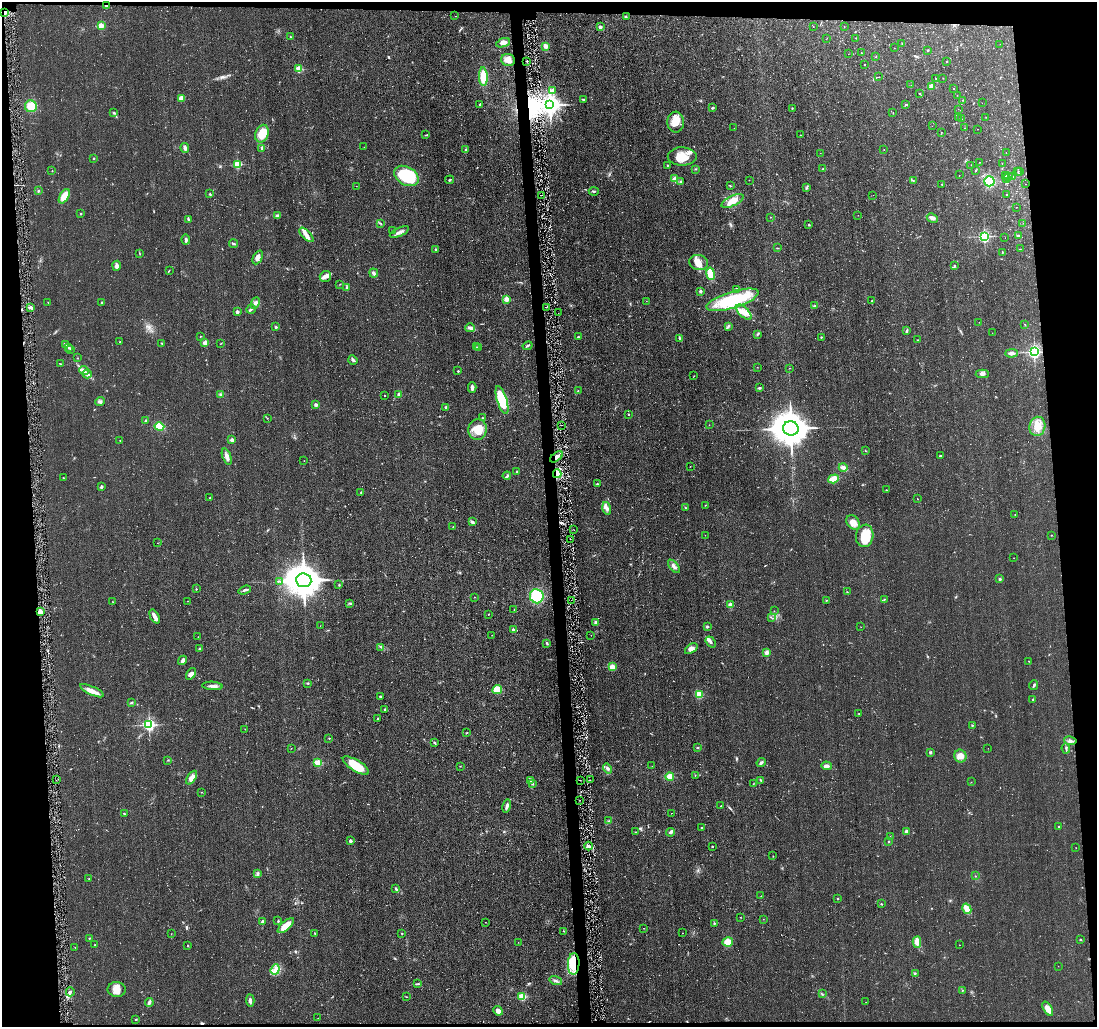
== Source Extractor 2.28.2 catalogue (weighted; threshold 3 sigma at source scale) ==
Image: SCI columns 6-4382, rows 146-4243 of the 4432 x 4382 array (HDU 1 of 3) = the unmasked area's bounding box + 8 px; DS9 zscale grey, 4 x 4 block average (1 PNG px = mean of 4 x 4 image px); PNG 1099 x 1029 px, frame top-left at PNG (2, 2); each listed source drawn as its Kron ellipse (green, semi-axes under 4 px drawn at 4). Shown black and unused: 9% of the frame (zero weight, under 2 of 3 exposures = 3% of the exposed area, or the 3 px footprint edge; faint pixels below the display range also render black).
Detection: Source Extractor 2.28.2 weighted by HDU 2 'WHT'. Background 0.0522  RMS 0.012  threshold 0.0536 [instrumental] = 3 sigma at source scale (4.5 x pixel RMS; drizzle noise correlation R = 1.50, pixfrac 1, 0.05/0.05 arcsec/px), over >= 5 px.
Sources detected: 423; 1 too faint to see at this stretch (4 x 4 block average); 3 inside a brighter object's white glare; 5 cosmic-ray / hot-pixel residue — neither listed nor drawn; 4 coinciding with a brighter row at this scale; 14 inside a brighter listed object's ellipse — not listed separately; the other 396 listed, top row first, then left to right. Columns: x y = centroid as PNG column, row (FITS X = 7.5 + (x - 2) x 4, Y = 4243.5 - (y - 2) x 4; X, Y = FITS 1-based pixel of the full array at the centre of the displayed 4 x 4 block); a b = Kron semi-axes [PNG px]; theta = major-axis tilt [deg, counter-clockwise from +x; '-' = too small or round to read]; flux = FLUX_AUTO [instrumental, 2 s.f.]
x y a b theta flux
106 6 3 2 - 6.4
5 13 2 2 - 11
455 16 2 2 - 5.6
626 17 2 2 - 4.5
101 26 2 2 - 260
844 26 2 2 - 3.2
600 27 2 2 - 59
813 27 2 2 - 2.1
290 37 4 2 - 6.2
827 38 2 2 - 0.86
856 38 2 2 - 3
503 43 7 4 21 37
902 44 2 2 - 1.7
1000 44 2 2 - 0.8
546 46 3 3 - 39
894 48 2 2 - 1.3
928 50 2 2 - 11
861 53 2 2 - 3
848 54 2 2 - 0.99
876 57 2 2 - 3.7
508 60 7 6 - 52
527 61 3 2 - 4.3
947 61 2 2 - 7.5
864 64 2 2 - 3.1
299 69 2 2 - 340
483 77 9 4 -87 140
879 77 2 2 - 1.3
936 78 2 2 - 2.1
943 78 2 2 - 2
911 85 2 2 - 2.1
931 86 2 2 - 48
953 88 2 2 - 3.5
553 90 2 2 - 73
919 93 2 2 - 5.5
957 95 2 2 - 1.5
181 98 4 4 - 53
583 100 3 2 - 7.4
963 100 2 2 - 3.7
982 103 2 2 - 0.89
480 105 2 2 - 15
550 105 4 3 - 5200
906 105 3 2 - 6.3
31 106 6 6 - 110
712 108 4 2 - 7.7
792 109 3 2 - 5.2
958 109 2 2 - 0.79
114 113 2 2 - 3
893 113 2 2 - 1.9
958 117 2 2 - 1.4
986 117 2 2 - 1.9
962 119 2 2 - 1.2
676 122 10 8 -87 94
932 126 2 2 - 1.1
734 128 2 2 - 1.2
965 128 2 2 - 2
978 129 2 2 - 1.1
941 132 2 2 - 1.9
262 134 9 6 69 160
426 135 3 2 - 4.3
800 135 2 2 - 2.1
364 147 2 2 - 2.5
185 148 5 3 - 21
262 148 4 2 - 12
884 149 2 2 - 1.3
466 150 3 2 - 7.6
1006 152 2 2 - 1.3
820 153 2 2 - 1.1
682 156 14 9 0 120
94 158 2 2 - 5.1
979 162 2 2 - 1.5
1002 163 2 2 - 1.8
237 164 2 2 - 550
667 165 2 2 - 10
971 165 2 2 - 1.6
695 169 2 2 - 2.5
823 169 3 2 - 4.7
52 171 2 2 - 6.4
975 171 2 2 - 3.3
1020 171 2 2 - 1.7
1018 172 2 2 - 1.4
959 175 2 2 - 1.5
406 176 13 9 -30 490
1006 176 2 2 - 6
1009 176 2 2 - 2.5
1013 177 2 2 - 4.4
1007 178 2 2 - 2.3
675 179 2 2 - 170
450 180 4 2 - 6.2
749 180 2 2 - 1.5
913 180 3 2 - 5.1
681 181 2 2 - 19
989 181 5 5 - 320
942 184 2 2 - 6.3
1025 184 2 2 - 1.4
356 186 2 2 - 1.6
730 186 3 2 - 4.8
807 187 4 2 - 6.4
38 191 2 2 - 5.9
594 191 5 2 - 9.5
210 194 2 2 - 13
542 195 2 2 - 12
873 195 2 2 - 0.99
1007 195 2 2 - 3.9
64 196 8 4 58 110
732 201 12 5 26 96
1016 207 2 2 - 2.1
81 213 2 2 - 4.3
858 215 2 2 - 1
277 216 2 2 - 3.8
771 217 2 2 - 2.1
932 218 5 3 - 18
188 219 4 2 - 9
1023 223 2 2 - 1.2
381 224 2 2 - 2.6
809 225 2 2 - 14
393 230 2 2 - 2.4
399 232 10 2 24 26
306 235 9 4 -45 40
984 236 2 2 - 1500
1018 236 2 2 - 51
1005 238 2 2 - 0.89
186 240 5 2 - 16
233 244 4 2 - 9.2
777 248 2 2 - 2.8
1020 249 2 2 - 1.9
435 250 3 2 - 8.1
1002 252 2 2 - 3
139 253 2 2 - 2.5
258 257 7 4 65 32
699 262 10 7 -14 60
117 266 5 3 - 24
955 266 3 2 - 8
169 270 2 2 - 4
374 273 5 3 - 17
711 274 6 4 -79 120
325 276 6 5 - 30
340 284 2 2 - 2.9
346 288 2 2 - 3.6
736 289 2 2 - 28
700 291 3 2 - 10
506 299 2 2 - 180
733 300 27 8 17 510
646 301 2 2 - 1.2
872 301 2 2 - 19
48 302 2 2 - 2
102 302 2 2 - 5
255 303 6 3 66 17
815 306 4 2 - 9.5
31 307 3 2 - 17
546 307 2 2 - 15
251 309 5 2 - 9.8
237 312 2 2 - 68
744 312 10 4 -44 55
558 313 2 2 - 1.4
979 322 2 2 - 1.8
1025 324 3 2 - 1.8
728 326 4 2 - 10
276 327 2 2 - 25
470 328 5 3 - 19
907 331 4 2 - 14
992 333 2 2 - 1
758 334 3 2 - 6.9
201 336 2 2 - 3.5
578 337 3 2 - 6
821 337 2 2 - 5
679 338 4 2 - 7.1
918 340 2 2 - 4
120 342 2 2 - 12
162 343 3 2 - 3.4
205 343 2 2 - 130
221 343 2 2 - 2.4
66 344 2 2 - 4.4
528 346 5 2 - 9
69 347 2 2 - 12
476 347 2 2 - 2.1
479 348 4 2 - 9.8
71 349 2 2 - 2.1
1034 352 2 2 - 2000
1012 353 6 3 1 26
77 358 2 2 - 2.5
353 360 5 2 - 18
61 364 2 2 - 4
757 367 2 2 - 1.7
790 368 2 2 - 2.3
84 371 5 2 - 18
458 371 2 2 - 19
87 374 4 2 - 14
982 374 7 3 2 22
694 376 2 2 - 2.6
472 387 5 3 - 23
759 388 4 2 - 8.4
578 391 2 2 - 2.9
220 394 2 2 - 8.8
399 395 3 2 - 22
385 396 2 2 - 4.8
502 400 14 5 -72 300
100 401 5 2 - 10
316 404 3 3 - 15
446 407 2 2 - 49
629 414 2 2 - 8
267 418 2 2 - 2.1
482 418 3 2 - 4
146 421 3 2 - 8
561 425 2 2 - 11
709 425 2 2 - 1.4
159 426 5 4 - 140
1037 426 10 8 80 110
791 428 8 7 - 14000
478 430 10 9 - 130
120 440 2 2 - 2.1
232 440 2 2 - 80
865 450 2 2 - 2.6
940 456 4 2 - 7.5
227 457 8 3 -69 35
557 457 7 3 37 42
304 461 2 2 - 1.5
690 466 2 2 - 1.9
843 467 4 3 - 26
517 471 3 2 - 5.6
557 474 4 3 - 78
507 476 4 2 - 12
63 478 2 2 - 2.8
834 479 6 3 18 87
597 484 2 2 - 18
101 486 4 2 - 8.6
886 490 2 2 - 7
361 492 2 2 - 4
210 498 2 2 - 23
917 499 2 2 - 2.7
705 505 2 2 - 2.9
607 508 6 3 -73 27
685 508 2 2 - 5.4
1015 515 2 2 - 1.7
472 522 4 3 - 11
853 522 8 6 -53 50
453 527 2 2 - 2.9
574 530 2 2 - 10
705 535 2 2 - 2.1
1051 535 2 2 - 3.3
865 536 11 8 81 150
570 539 2 2 - 3.1
157 543 2 2 - 1.4
1014 558 2 2 - 1.4
674 566 8 3 -51 22
1000 579 3 2 - 11
304 580 7 7 - 13000
280 581 2 2 - 4.1
339 585 2 2 - 4.9
196 589 2 2 - 7.5
245 590 6 2 19 14
847 592 2 2 - 4.5
537 596 7 7 - 310
474 597 2 2 - 3.1
884 599 2 2 - 2.7
571 600 2 2 - 2
826 600 2 2 - 2.3
188 601 2 2 - 2.4
113 602 2 2 - 2.1
350 603 2 2 - 3.9
730 605 2 2 - 130
514 609 2 2 - 2.7
40 611 2 2 - 230
774 611 2 2 - 1.5
488 614 2 2 - 2.9
155 616 8 3 -63 46
771 617 2 2 - 3.7
596 622 3 3 - 12
320 626 2 2 - 1.7
707 627 4 2 - 6.8
861 627 2 2 - 1.1
513 630 2 2 - 41
492 635 2 2 - 1.3
591 635 2 2 - 1.9
198 637 2 2 - 2.3
711 642 6 3 -51 16
547 643 3 2 - 9.6
381 647 2 2 - 4.1
200 649 2 2 - 33
691 649 7 4 36 31
767 653 4 3 - 24
183 660 5 3 - 22
1029 661 2 2 - 1.9
612 667 2 2 - 270
191 674 6 3 55 28
308 683 3 2 - 5.7
1034 685 5 2 - 11
212 686 10 3 -3 26
497 690 5 4 - 94
92 691 13 4 -24 59
699 694 4 3 - 100
380 697 3 2 - 5.2
1033 700 3 2 - 6.5
131 703 3 2 - 5.6
385 710 2 2 - 4
859 714 2 2 - 3
377 718 2 2 - 3.7
149 725 2 2 - 1700
972 725 2 2 - 5.4
245 729 2 2 - 1.7
467 732 2 2 - 2.5
329 738 2 2 - 9.1
1070 741 6 3 -9 18
434 742 3 2 - 6.9
291 748 2 2 - 1.9
698 748 2 2 - 5
988 748 2 2 - 1.1
1066 748 5 2 - 9.6
930 752 3 3 - 10
960 756 6 6 - 53
168 760 2 2 - 3.9
318 762 2 2 - 160
761 763 5 2 - 16
356 766 15 5 -31 170
460 766 2 2 - 3.2
652 766 2 2 - 1
826 766 5 3 - 23
608 769 5 3 - 18
695 775 2 2 - 3
670 776 4 4 - 63
192 778 8 3 57 56
56 780 2 2 - 11
531 780 4 3 - 14
580 780 2 2 - 4.3
590 780 2 2 - 1.7
761 780 3 2 - 6.5
971 782 2 2 - 1.3
532 784 4 3 - 9.8
753 784 3 2 - 3.2
202 792 2 2 - 2.1
580 800 2 2 - 2.3
507 806 7 3 76 21
721 806 2 2 - 2.9
671 813 2 2 - 4.4
124 814 4 2 - 4.7
609 821 3 2 - 5.3
1059 827 2 2 - 5.6
702 828 2 2 - 4.7
906 831 3 3 - 13
636 832 2 2 - 3.1
670 832 4 2 - 18
890 837 2 2 - 2.6
350 841 2 2 - 54
888 841 2 2 - 3.8
589 846 4 2 - 16
712 846 2 2 - 13
1076 848 2 2 - 1.4
773 856 2 2 - 2.3
258 874 3 2 - 9.3
975 876 2 2 - 2.1
89 879 3 2 - 4.3
395 888 2 2 - 5.5
761 896 2 2 - 2.1
837 899 2 2 - 3.9
881 904 2 2 - 4
967 909 5 3 - 90
740 917 2 2 - 1.9
763 919 2 2 - 1.4
278 921 2 2 - 6.9
262 922 2 2 - 73
485 922 2 2 - 1.8
714 923 3 2 - 4.9
286 926 10 4 42 93
643 928 2 2 - 1.5
564 931 2 2 - 2.4
402 933 2 2 - 3.7
682 933 2 2 - 1.5
171 934 2 2 - 2.4
315 934 3 2 - 4.1
89 938 2 2 - 3.9
1080 939 2 2 - 16
518 942 2 2 - 1.4
728 942 5 4 - 75
917 942 6 3 87 51
95 945 3 2 - 3.5
188 945 3 2 - 4.6
959 945 2 2 - 2
75 947 2 2 - 1.5
574 964 11 6 87 130
1058 966 2 2 - 1.1
275 970 6 3 68 31
915 973 2 2 - 4.6
556 981 6 2 -15 15
417 984 3 2 - 6.1
117 990 9 7 -3 67
962 990 2 2 - 2.1
70 992 4 2 - 13
822 994 2 2 - 3.5
406 997 3 2 - 2.6
522 997 2 2 - 480
250 1001 6 3 -86 20
866 1002 2 2 - 1.7
149 1003 4 3 - 21
1048 1009 8 4 -58 61
498 1011 5 4 - 41
318 1018 2 2 - 1.3
136 1019 2 2 - 17
Overlapping masked pixels (flux is a lower limit): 5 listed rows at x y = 106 6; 557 457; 557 474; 40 611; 574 964
Diffuse or blended objects may show on this block-average render without a row.